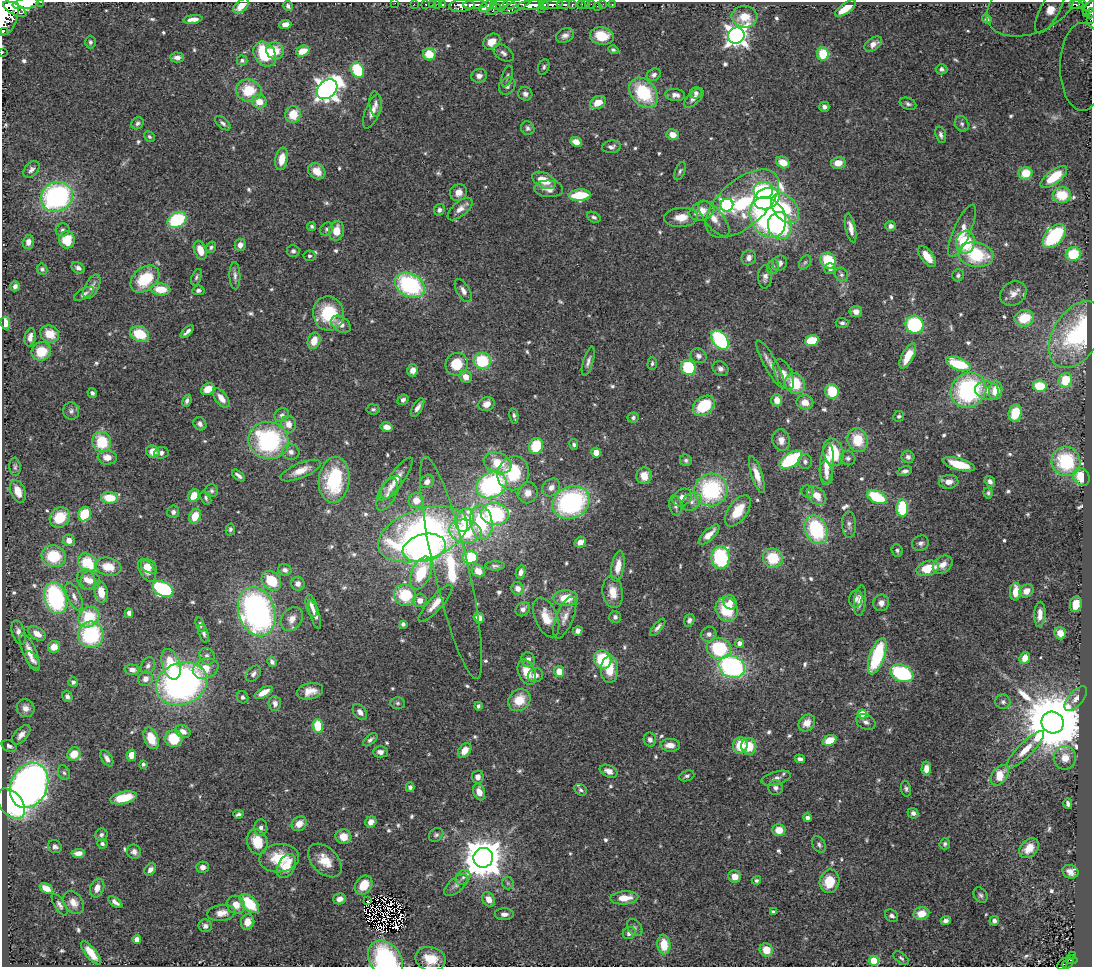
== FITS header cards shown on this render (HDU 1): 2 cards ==
NAXIS1  =                 1090
NAXIS2  =                  965

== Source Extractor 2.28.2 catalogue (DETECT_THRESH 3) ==
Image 1090 x 965 px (HDU 1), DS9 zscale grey, 1 PNG px = 1 image px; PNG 1094 x 969 px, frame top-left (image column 1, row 965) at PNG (2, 2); each listed source drawn as its Kron ellipse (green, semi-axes under 4 px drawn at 4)
Background 0.719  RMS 0.026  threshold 0.0792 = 3 sigma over >= 5 px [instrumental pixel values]
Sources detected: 657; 3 with non-positive FLUX_AUTO (blend fragments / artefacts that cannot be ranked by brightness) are neither listed nor drawn; of the other 654, the 500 brightest by FLUX_AUTO listed and drawn (154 fainter detections omitted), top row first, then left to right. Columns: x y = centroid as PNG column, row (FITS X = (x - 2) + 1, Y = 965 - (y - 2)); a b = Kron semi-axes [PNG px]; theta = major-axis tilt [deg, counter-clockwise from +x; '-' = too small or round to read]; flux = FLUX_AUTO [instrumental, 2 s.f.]
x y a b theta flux
41 2 3 2 - 51
26 3 13 5 9 6700
395 3 2 2 - 11
414 4 2 2 - 12
426 4 3 3 - 28
432 4 2 2 - 11
438 4 2 2 - 12
443 4 3 3 - 35
510 4 6 3 -3 280
581 4 4 3 - 70
586 4 2 2 - 4.6
591 4 2 2 - 10
603 4 2 2 - 8
612 4 3 2 - 13
475 5 12 4 1 1200
493 5 4 3 - 160
500 5 8 5 12 500
517 5 16 5 27 860
531 5 13 5 5 2100
544 5 5 3 - 430
552 5 11 4 6 1200
563 5 6 4 6 270
572 5 4 3 - 140
1031 5 46 28 22 230
1076 5 7 3 -2 230
1082 5 3 3 - 110
241 6 9 5 43 20
288 6 5 4 - 4.1
462 6 13 6 4 1400
487 6 9 4 28 440
597 6 2 2 - 5
1089 8 8 4 53 470
15 9 13 5 -27 1000
541 9 2 2 - 170
845 9 12 5 35 33
1050 9 26 9 62 63
494 10 7 2 31 200
5 11 24 13 83 3900
1086 13 3 2 - 22
1090 13 5 2 - 53
744 17 13 11 -2 29
193 19 9 4 7 12
987 19 5 3 - 4.3
1091 19 3 2 - 9
285 25 6 4 4 14
3 31 3 2 - 32
565 35 9 7 28 7.8
602 36 12 8 -9 37
736 36 8 8 - 1300
90 42 6 5 - 4.3
492 42 9 7 35 21
873 44 10 6 36 13
613 50 5 4 - 3.8
275 51 9 8 - 31
303 51 7 5 23 26
2 53 2 2 - 9.5
503 53 11 7 -36 8.7
265 54 13 10 -57 81
429 54 6 6 - 45
823 54 7 6 - 60
177 57 7 5 -2 9.6
242 60 5 5 - 4.1
544 67 8 5 67 4.6
1082 67 44 22 -90 210
941 69 6 5 - 4.7
358 70 8 6 -65 97
654 75 7 6 - 6.5
479 76 8 7 - 9.5
507 76 11 5 72 5.3
507 86 9 7 52 9.1
327 89 11 8 40 1500
249 90 13 11 -12 59
643 93 17 12 -49 110
696 93 6 5 - 4.9
525 94 7 6 - 7.8
675 95 10 6 -5 11
694 98 12 6 44 8.2
259 102 7 7 - 28
598 102 8 6 26 27
376 104 12 6 -85 7.5
908 104 9 5 -21 4.9
824 107 5 5 - 6.3
372 111 18 7 69 16
293 115 8 8 - 40
137 123 6 5 - 4.7
223 123 9 5 -41 6.2
962 124 8 6 -65 5.1
528 128 7 6 - 5.7
673 134 6 5 - 20
941 135 8 5 -73 5.6
149 137 6 4 -44 3.7
576 142 6 5 - 20
611 147 9 6 8 7.2
282 159 11 6 79 26
783 162 7 5 -29 28
838 163 7 6 - 22
31 169 10 6 50 6.3
317 171 9 7 -37 20
680 171 10 5 67 4.2
1026 173 7 6 - 43
1054 177 16 7 37 56
544 180 13 7 -26 31
549 189 14 8 -3 13
763 191 9 8 - 98
458 192 9 8 - 14
580 195 11 6 3 69
1062 195 9 8 - 48
57 197 16 14 26 350
767 199 13 10 24 470
742 204 44 23 41 170
727 205 6 6 - 320
785 208 17 11 -50 97
460 209 15 7 41 13
439 210 6 5 - 6.2
702 211 13 9 22 27
594 217 7 5 -29 5
681 217 17 9 4 24
768 217 21 17 -59 400
714 219 22 9 -51 20
177 220 10 7 27 120
312 226 5 4 - 3.8
780 226 13 12 - 140
891 226 5 4 - 7.2
851 228 15 5 -77 13
327 229 7 6 - 4.7
63 230 7 6 - 5.1
336 231 10 7 79 24
962 231 28 8 66 28
1054 236 14 8 47 180
67 240 8 8 - 49
28 242 7 5 74 11
965 242 11 9 80 98
240 245 6 5 - 12
211 247 6 5 - 3.7
200 250 10 6 -69 24
293 251 6 6 - 4.9
976 254 18 12 -10 100
1073 254 7 7 - 65
309 256 6 5 - 4
927 256 12 6 -53 27
749 258 8 7 - 8.3
828 261 8 7 - 72
805 262 8 5 54 3.9
780 263 7 7 - 8.4
773 267 7 5 79 4.4
78 268 7 5 -29 7.1
42 269 6 5 - 4.2
830 269 6 5 - 6.5
841 274 7 6 - 4.9
958 275 6 5 - 4.5
235 276 14 5 -88 7.7
196 277 9 4 70 3.9
765 277 12 7 89 7.9
145 279 16 11 40 81
410 285 16 11 -27 220
15 286 5 5 - 6.7
92 287 13 6 63 10
161 289 9 6 -5 40
198 290 6 5 - 4.4
463 290 13 6 -60 9.4
84 294 11 5 30 6.1
1013 294 14 11 34 16
856 312 6 5 - 12
328 313 17 15 -80 88
1024 318 10 8 16 54
5 323 6 4 -82 26
842 323 6 5 - 4.8
341 324 11 7 -34 12
914 325 9 9 - 140
187 332 8 3 42 6.4
50 334 10 8 -26 32
140 334 10 7 -21 54
1076 335 37 23 59 230
30 337 9 5 81 11
720 340 11 7 -52 180
812 340 7 5 15 60
314 341 8 6 72 25
41 351 10 9 - 47
698 356 8 7 - 8.1
908 356 14 6 62 33
482 361 8 8 - 85
588 361 15 5 73 8
652 363 7 4 87 4.1
457 364 11 11 - 48
771 364 27 6 -61 15
958 364 13 6 -19 98
688 367 8 7 - 100
720 369 8 7 - 6.8
413 370 6 5 - 14
784 374 16 8 -65 16
466 377 6 6 - 18
1065 380 7 6 - 56
795 383 10 9 - 58
1040 386 7 5 -7 75
208 389 7 5 30 27
968 390 18 16 41 250
987 390 12 9 -12 12
996 390 9 6 83 35
832 391 8 6 -73 60
92 393 5 4 - 5.3
221 398 11 6 -53 17
403 400 6 4 39 4.9
777 400 6 5 - 19
187 401 6 4 66 5.4
805 402 8 7 - 20
487 404 8 7 - 14
704 406 12 8 38 74
417 408 10 4 59 9.4
373 409 6 5 - 3.8
71 411 8 8 - 6.1
1015 413 9 6 76 56
282 415 7 6 - 5.5
514 416 8 3 -79 4.7
899 416 5 5 - 3.7
633 418 6 5 - 4.7
200 424 7 6 - 6.8
289 424 8 7 - 15
387 427 6 4 -10 14
781 440 11 8 -75 15
858 440 12 10 -77 48
269 441 20 18 -18 240
102 442 10 9 - 67
574 444 5 4 - 4
536 446 8 7 - 69
153 452 7 6 - 23
291 452 9 8 - 8.9
833 452 14 10 -75 71
161 453 7 6 - 7.7
596 453 5 5 - 24
107 457 9 7 -5 17
908 457 6 6 - 6
848 458 7 7 - 5.5
686 460 6 5 - 4.4
791 460 13 7 34 140
1066 461 15 14 - 130
805 462 7 7 - 5.4
498 463 14 10 -21 40
827 464 21 6 85 34
959 464 16 6 -15 48
15 467 9 5 -84 4.3
301 471 21 7 23 25
905 471 7 4 17 6.1
826 472 11 6 -79 12
513 473 17 15 65 100
757 474 19 5 -72 21
238 475 7 3 -39 5.8
644 476 8 7 - 20
1081 477 9 7 -57 46
396 479 26 7 53 22
334 480 23 15 84 140
990 481 6 4 -54 6.8
427 482 7 6 - 9.1
949 482 9 7 3 15
491 485 16 12 29 260
391 487 13 8 48 12
551 487 10 8 44 13
711 490 16 16 - 190
18 491 12 7 -68 25
212 491 6 6 - 4.5
808 491 6 6 - 3.9
528 493 10 10 - 17
988 493 5 4 - 3.6
387 494 18 8 66 14
194 496 7 5 61 23
817 496 11 8 -44 22
877 497 10 6 -26 89
109 498 8 6 -7 47
206 498 7 5 -65 3.8
682 498 10 8 37 15
416 500 8 7 - 19
571 502 19 16 26 340
692 502 10 8 40 10
676 505 10 6 -79 7.2
902 508 8 6 88 110
738 511 18 9 54 39
173 512 6 6 - 5.9
85 514 7 6 - 69
495 514 14 11 -7 200
195 516 7 5 63 35
60 517 11 9 46 56
465 520 12 8 68 58
481 522 17 11 -80 120
849 525 13 7 -88 8.2
230 529 6 4 78 4.3
816 530 15 11 -66 150
465 531 16 11 -9 94
423 534 46 25 18 640
709 535 13 5 44 16
69 540 6 5 - 14
580 542 6 5 - 13
921 543 8 7 - 6.3
424 548 22 13 13 440
897 550 6 5 - 4.3
54 556 12 11 - 74
470 557 8 6 1 110
720 557 11 9 -90 160
773 558 10 9 - 60
88 563 10 8 -39 73
943 565 11 8 37 15
149 566 9 6 -35 14
495 566 10 4 0 4.7
618 566 15 6 81 26
108 567 13 9 -12 35
451 568 114 17 -77 180
928 568 11 7 18 44
147 570 13 7 -58 20
285 570 7 5 -23 7.7
478 571 7 5 -40 22
521 572 7 4 76 8.5
421 573 17 9 67 110
86 579 10 8 -59 12
90 581 10 9 - 14
271 581 11 8 -48 58
298 584 7 6 - 10
518 588 6 6 - 13
163 589 11 7 -26 210
1026 591 7 6 - 14
101 592 10 6 -80 31
613 592 16 10 -82 27
1015 592 9 5 87 26
405 595 11 10 - 71
74 596 15 6 -66 11
56 598 16 11 -73 230
566 598 12 8 0 39
856 599 9 6 78 7.1
420 600 7 6 - 10
860 601 15 6 84 14
730 602 7 6 - 11
881 603 8 8 - 11
435 604 24 7 48 21
1076 604 8 6 79 29
311 606 11 5 -75 9.8
523 609 8 6 43 8.2
727 609 12 11 - 74
257 612 25 18 -73 570
129 613 5 4 - 7.2
315 614 15 4 -73 12
1040 614 12 5 87 16
89 617 11 9 44 82
546 617 21 11 -67 31
615 617 6 6 - 5.4
479 618 5 4 - 20
565 618 22 8 67 16
292 619 13 10 54 17
689 620 6 5 - 6.3
403 624 4 4 - 5.9
200 625 7 3 -71 4
658 627 10 4 50 6.5
578 631 5 4 - 7.8
19 632 12 6 -73 9.9
1060 633 6 5 - 20
37 634 9 6 -33 16
204 634 9 5 -73 5.3
709 634 7 7 - 6.9
91 635 13 13 - 170
739 643 4 4 - 11
54 647 6 6 - 27
719 648 12 10 -18 130
30 652 20 6 -67 22
207 656 9 7 -52 7.3
877 656 19 7 71 140
1025 658 6 5 - 21
528 659 7 6 - 8.3
603 659 9 8 - 98
32 660 10 5 -57 6
272 662 5 4 - 5.3
171 664 16 9 -73 66
148 666 9 7 64 5.9
732 667 13 11 -24 330
206 669 13 9 21 30
610 669 14 8 88 36
132 670 7 5 -5 9.7
559 671 5 5 - 26
527 672 13 8 -66 33
902 673 12 8 -24 180
253 674 9 6 48 6.1
535 675 8 6 24 12
145 679 7 7 - 11
73 682 5 5 - 4.3
181 684 26 21 22 640
310 691 13 8 13 20
264 692 10 4 30 17
67 696 6 5 - 5.3
243 697 6 5 - 4.6
1076 699 15 7 48 12
519 700 12 10 43 39
1003 702 7 7 - 5.9
275 703 7 6 - 8.7
397 703 7 5 -2 4.2
478 706 4 3 - 3.9
26 708 9 8 - 12
360 712 9 6 -53 10
862 714 4 4 - 55
866 722 10 7 -26 7.7
1052 722 11 10 - 20000
807 723 9 7 49 19
318 726 7 5 -84 50
183 731 8 6 -25 11
21 735 12 6 48 11
151 738 11 7 -68 34
174 739 8 8 - 60
370 740 8 4 40 5.4
650 740 7 6 - 7
830 740 7 5 21 42
670 745 10 6 -2 17
740 745 8 7 - 43
9 746 8 5 -28 5.6
749 746 8 7 - 45
465 750 8 5 52 19
1025 750 25 7 45 27
380 752 7 5 -1 8.1
74 754 7 6 - 34
131 755 6 5 - 18
107 758 9 5 -57 9.5
1065 758 11 11 - 21
800 759 5 4 - 6.4
143 764 4 4 - 4.2
926 769 7 5 87 15
609 771 9 6 -24 11
64 773 8 5 -70 4.1
1000 775 11 7 56 38
687 776 8 5 20 4.2
478 777 6 6 - 9.7
776 778 15 6 16 9.1
29 785 23 18 65 1300
410 787 5 4 - 4.9
776 788 7 7 - 6.9
906 789 8 5 -81 4.2
581 790 7 5 -36 4.2
479 792 8 5 -72 18
124 798 13 6 13 49
11 803 17 11 -50 340
1068 804 5 3 - 6.2
913 813 5 5 - 5.6
238 814 5 4 - 4.3
807 818 4 4 - 6.2
371 822 6 5 - 16
299 824 8 6 41 17
261 828 8 6 -89 6.8
779 830 6 6 - 26
101 835 6 6 - 4.8
436 835 8 6 37 4.5
343 837 8 7 - 21
257 842 13 10 -73 42
102 844 5 5 - 3.8
945 844 5 5 - 4
819 845 9 6 -63 5
55 847 7 6 - 5.2
1029 848 11 8 45 24
134 852 7 7 - 6.9
78 853 7 4 4 11
279 858 20 14 5 57
483 858 10 9 - 5700
325 861 20 13 -45 34
286 866 13 8 63 37
203 867 6 5 - 9.9
150 869 7 5 50 7.9
1070 872 8 6 -20 12
463 877 8 6 45 6.3
735 877 6 6 - 17
756 880 5 4 - 4.5
830 881 12 10 80 50
508 883 6 6 - 3.7
364 885 10 8 54 35
456 885 14 7 43 9.2
46 888 7 4 -28 22
97 888 9 7 70 13
981 895 8 6 -56 5
624 898 14 6 4 27
339 899 6 5 - 10
489 899 8 6 -58 16
368 901 3 3 - 6.3
115 902 8 4 -36 7.1
73 903 12 9 -54 14
249 903 12 6 -44 80
60 905 12 5 -58 5.7
236 905 9 8 - 22
773 912 4 3 - 4.5
221 913 14 8 7 18
504 914 9 6 1 9.3
921 914 8 6 13 25
892 916 7 5 -33 6.5
946 921 5 4 - 7.3
994 921 5 5 - 6.3
248 922 8 6 72 22
205 926 7 6 - 6.9
635 927 9 6 -53 5.2
629 933 6 6 - 8.1
137 939 4 4 - 15
664 945 10 6 -84 36
766 950 7 6 - 29
91 953 14 5 -51 24
1073 955 3 2 - 11
901 958 9 5 -37 4
385 959 20 15 -51 160
430 959 15 12 -12 38
1072 960 5 3 - 73
874 961 5 5 - 85
1068 963 6 4 39 130
1063 964 6 3 56 33
At the frame edge (FLAGS 8, measured only in part): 15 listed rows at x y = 41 2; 26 3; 395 3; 1031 5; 241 6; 1089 8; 5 11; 1090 13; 1091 19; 3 31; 2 53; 1082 67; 385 959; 430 959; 1068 963
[154 fainter detections neither listed nor drawn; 3 non-positive-flux detections neither listed nor drawn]